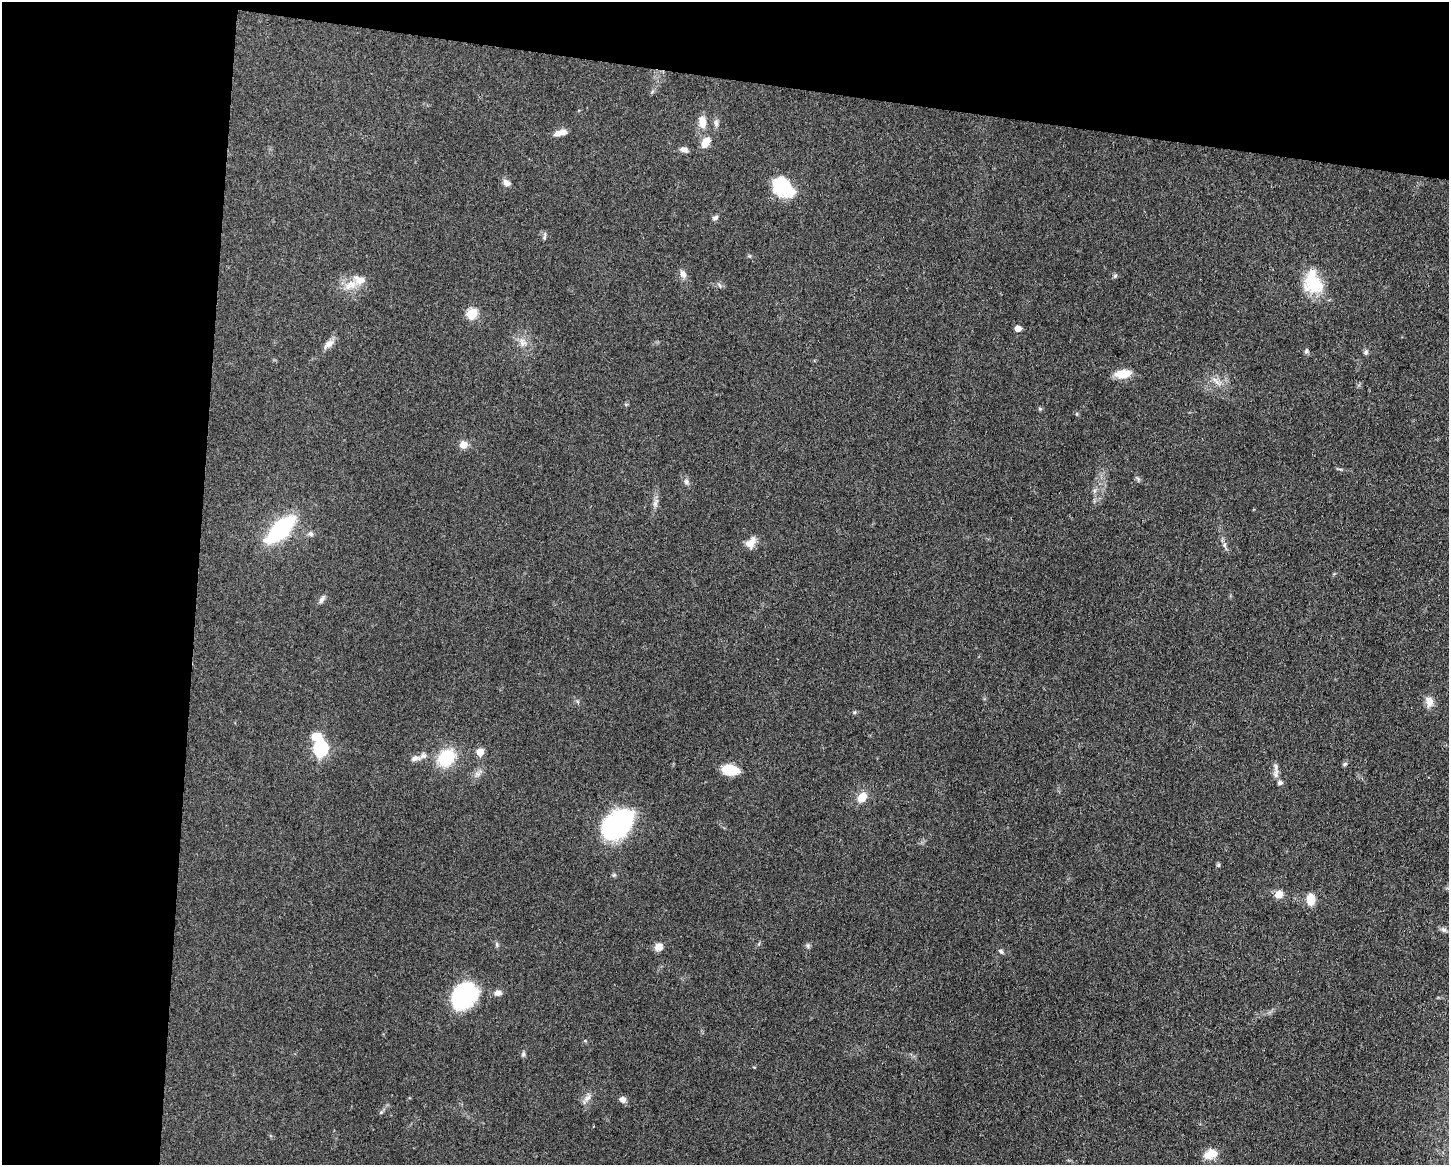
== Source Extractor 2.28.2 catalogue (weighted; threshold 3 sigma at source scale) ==
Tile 1 of 3 x 4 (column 1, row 1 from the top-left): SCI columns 232-1678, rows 3492-4654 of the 4683 x 4655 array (HDU 1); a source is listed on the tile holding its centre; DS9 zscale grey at full resolution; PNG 1451 x 1167 px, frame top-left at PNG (2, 2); no overlay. Shown black and unused: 20% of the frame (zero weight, under 3 of 5 exposures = <1% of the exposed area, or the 3 px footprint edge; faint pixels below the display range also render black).
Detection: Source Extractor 2.28.2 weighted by HDU 2 'WHT'; one run over the whole footprint, this tile lists its part. Background 0.0606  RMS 0.0057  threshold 0.0255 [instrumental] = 3 sigma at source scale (4.5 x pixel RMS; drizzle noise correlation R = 1.50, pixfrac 1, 0.05/0.05 arcsec/px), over >= 5 px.
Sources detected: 62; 1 inside a brighter object's white glare — not listed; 4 inside a brighter listed object's ellipse — not listed separately; the other 57 listed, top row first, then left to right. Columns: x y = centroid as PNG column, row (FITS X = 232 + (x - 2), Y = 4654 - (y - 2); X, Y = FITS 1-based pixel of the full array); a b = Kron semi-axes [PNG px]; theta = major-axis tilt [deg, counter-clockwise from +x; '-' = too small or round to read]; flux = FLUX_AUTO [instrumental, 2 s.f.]
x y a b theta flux
702 122 17 9 -84 5.5
560 133 16 6 14 4.7
706 142 12 8 59 6.7
684 149 11 6 -7 2.3
506 183 10 7 -46 2.7
783 187 25 18 -44 25
715 218 8 6 33 1.4
544 237 9 4 73 1.1
750 256 6 3 -71 0.63
683 274 11 7 -65 2.9
1115 276 7 4 45 0.87
1314 283 26 23 -40 21
350 285 18 10 22 7.3
472 314 6 5 - 32
1018 328 5 5 - 5.9
522 342 11 7 -72 3.1
328 344 17 7 39 3.5
1306 351 7 6 - 1.2
1366 352 7 6 - 1.3
1123 374 16 8 6 10
1216 381 15 5 -46 2.9
1040 409 5 5 - 0.82
1077 414 5 3 - 0.64
463 445 6 5 - 8.3
686 481 8 6 -74 1.7
655 503 8 6 70 1.9
281 529 21 9 44 97
311 534 7 5 -22 1.3
751 543 16 10 54 4.9
1224 545 6 5 - 1.2
322 599 12 6 58 1.8
1429 702 12 9 -81 4.5
855 712 6 4 88 0.7
321 749 7 6 - 100
480 752 5 5 - 11
415 758 13 7 8 2.8
446 758 18 15 47 24
1345 764 7 4 27 0.98
1276 767 12 6 -80 2.2
730 770 14 9 -9 18
1280 783 7 5 16 1.4
862 797 9 7 46 8.8
617 825 33 22 42 80
1218 865 5 5 - 0.81
1279 894 9 8 - 5.7
1311 899 13 8 -89 7.9
1443 930 8 6 -2 1.4
497 944 6 4 -89 0.98
808 946 7 4 -72 0.94
659 947 9 8 - 4
1001 951 8 4 -38 1.2
498 993 9 7 11 2.9
464 994 26 21 49 60
523 1054 6 5 - 1.1
587 1098 12 7 45 2.8
622 1099 8 7 - 2.5
1211 1154 16 11 24 7.6